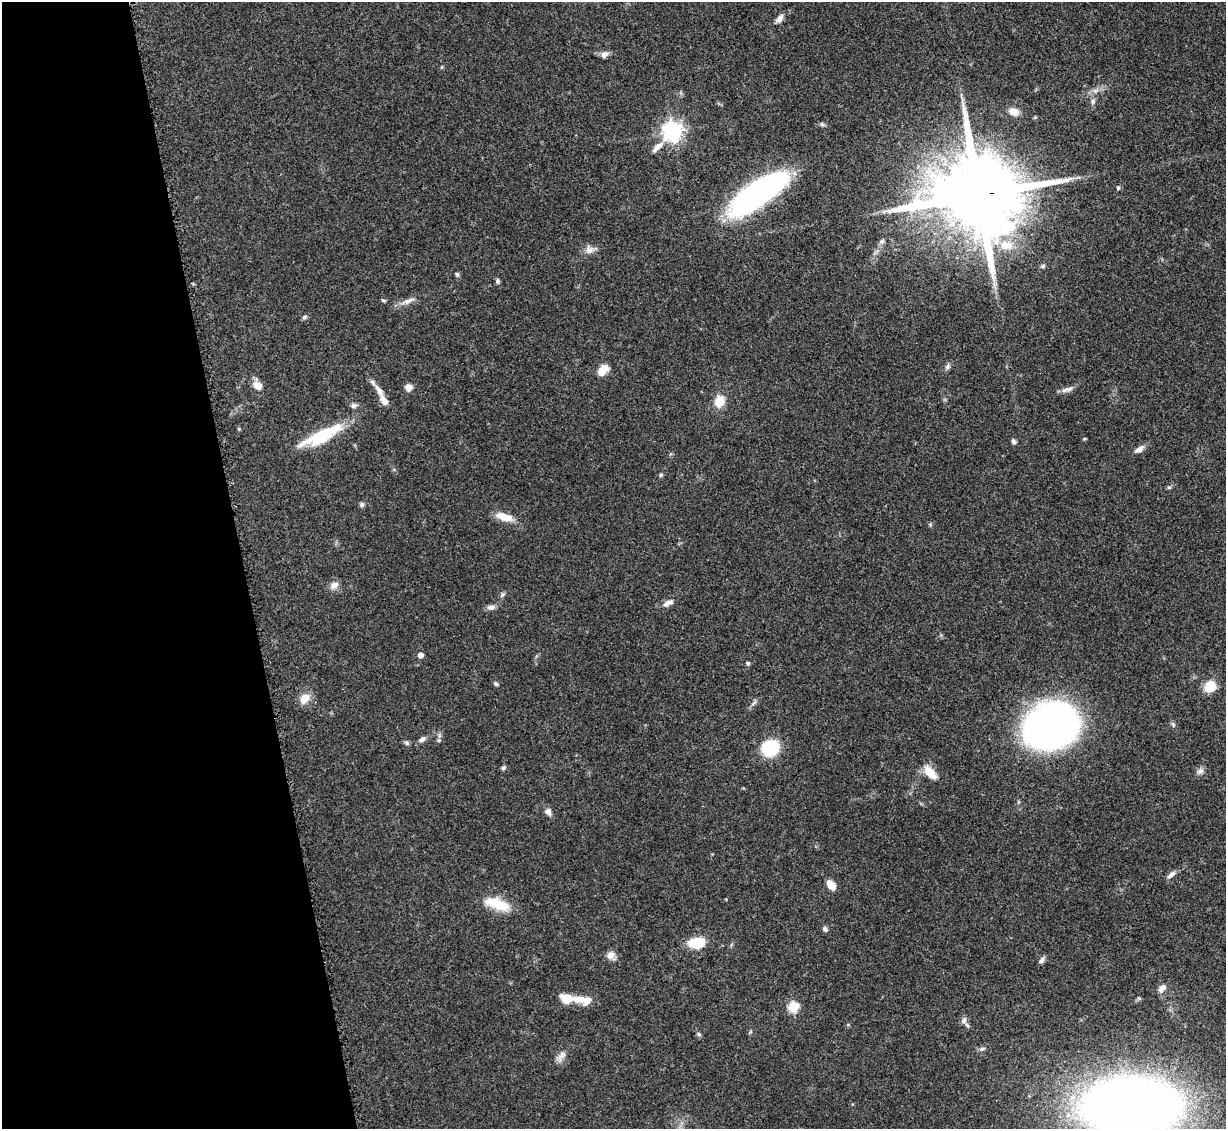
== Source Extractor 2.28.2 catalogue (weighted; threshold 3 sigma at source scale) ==
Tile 5 of 4 x 4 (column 1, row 2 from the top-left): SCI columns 112-1335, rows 2460-3586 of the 5092 x 5004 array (HDU 1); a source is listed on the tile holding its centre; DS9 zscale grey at full resolution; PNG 1228 x 1131 px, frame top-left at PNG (2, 2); no overlay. Shown black and unused: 20% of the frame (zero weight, under 3 of 5 exposures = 4% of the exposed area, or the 3 px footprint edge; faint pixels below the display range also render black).
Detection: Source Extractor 2.28.2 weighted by HDU 2 'WHT'; one run over the whole footprint, this tile lists its part. Background 0.0707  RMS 0.0033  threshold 0.0149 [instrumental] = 3 sigma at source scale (4.5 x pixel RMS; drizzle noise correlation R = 1.50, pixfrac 1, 0.05/0.05 arcsec/px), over >= 5 px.
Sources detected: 73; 1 long thin detection or spike segment (spike, bleed or trail) — not listed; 3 inside a brighter listed object's ellipse — not listed separately; the other 69 listed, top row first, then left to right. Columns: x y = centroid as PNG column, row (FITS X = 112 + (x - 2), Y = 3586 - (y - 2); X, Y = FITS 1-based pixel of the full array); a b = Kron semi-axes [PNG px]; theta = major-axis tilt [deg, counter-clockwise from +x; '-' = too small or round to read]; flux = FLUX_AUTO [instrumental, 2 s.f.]
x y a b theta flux
779 18 14 7 51 1.7
604 54 8 7 - 2
1093 102 8 6 89 0.94
1014 112 13 9 -11 2.7
672 131 7 7 - 180
1118 188 5 4 - 0.57
758 193 56 18 35 110
978 195 26 20 2 6100
882 241 8 7 - 0.86
1006 245 20 12 -5 6.5
589 250 12 11 - 2.1
1043 266 6 5 - 0.6
457 274 6 5 - 0.54
497 281 7 5 -81 0.68
383 301 7 3 -9 0.42
408 301 21 6 21 2.4
304 317 7 5 40 0.66
947 367 8 7 - 0.93
603 370 13 8 47 4.1
258 385 10 8 -36 3.3
408 387 8 8 - 1.9
379 390 22 7 -61 2.7
1065 390 13 6 22 1.6
719 401 9 7 71 8.1
354 405 8 6 21 0.96
239 429 4 4 - 0.41
322 436 46 15 25 17
1084 439 5 3 - 0.33
1014 442 6 5 - 0.86
1139 449 14 7 32 1.8
661 475 5 5 - 0.57
1169 487 6 5 - 0.49
362 504 7 6 - 0.75
505 517 19 8 -16 5.1
334 585 12 9 34 2.1
502 595 8 5 50 0.7
668 603 16 7 29 1.9
491 607 10 7 7 1.3
420 655 5 5 - 2.1
748 663 5 5 - 0.59
496 684 5 5 - 0.62
1210 687 11 9 52 7.3
305 698 13 9 51 4.3
754 703 10 4 34 0.81
1173 724 8 5 -65 0.64
1051 726 40 32 23 220
422 739 10 6 30 1.3
406 743 7 5 -44 0.67
770 748 12 10 29 25
503 768 6 5 - 0.74
1200 771 10 8 36 1.3
930 772 18 9 -47 5.3
548 812 9 7 -60 1.8
1171 875 13 5 42 1.4
831 885 12 7 -50 3.2
497 904 31 12 -20 9.5
825 929 7 6 - 0.83
696 943 15 9 5 11
611 955 10 9 - 2.3
1042 960 10 5 47 1.1
1162 988 12 7 42 1.5
567 999 9 7 -14 8.3
583 1000 26 9 -7 5.8
793 1007 5 5 - 21
964 1020 9 7 66 1.3
699 1034 6 5 - 0.59
982 1049 7 5 20 0.79
561 1056 16 8 53 2
1132 1106 58 34 0 550
Overlapping masked pixels (flux is a lower limit): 1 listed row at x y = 978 195
Isophote crosses this tile's border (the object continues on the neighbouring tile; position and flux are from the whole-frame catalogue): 1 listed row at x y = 1132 1106